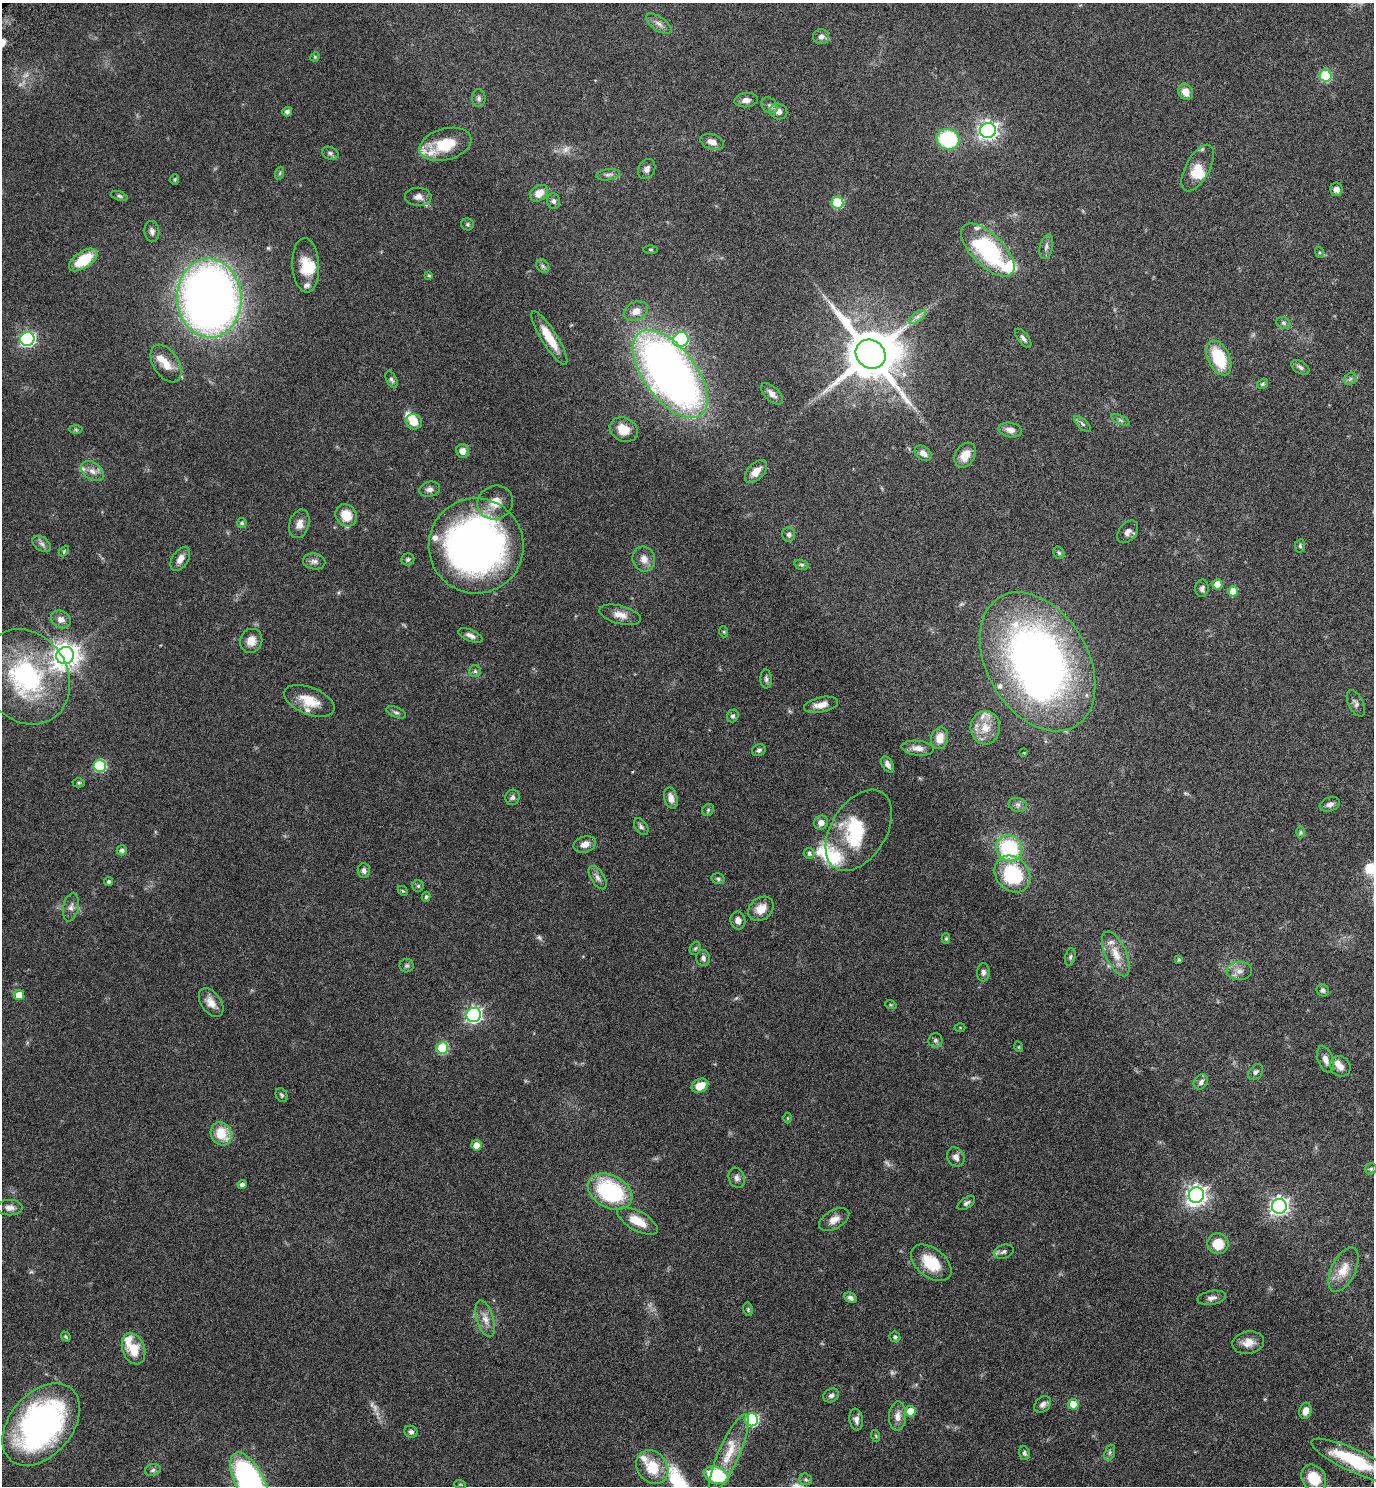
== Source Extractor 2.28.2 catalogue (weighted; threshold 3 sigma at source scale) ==
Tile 6 of 4 x 4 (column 2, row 2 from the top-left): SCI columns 1566-2937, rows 3019-4502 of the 6015 x 6033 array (HDU 1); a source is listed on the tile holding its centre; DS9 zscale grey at full resolution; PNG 1376 x 1488 px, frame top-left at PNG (2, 3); each listed source drawn as its Kron ellipse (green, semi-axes under 4 px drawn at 4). Shown black and unused: <1% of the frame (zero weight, under 6 of 11 exposures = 3% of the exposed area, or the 3 px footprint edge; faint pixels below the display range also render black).
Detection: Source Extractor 2.28.2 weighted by HDU 2 'WHT'; one run over the whole footprint, this tile lists its part. Background 0.0415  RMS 0.0035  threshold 0.0142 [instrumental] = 3 sigma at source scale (4.09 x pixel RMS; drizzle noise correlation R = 1.36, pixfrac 0.8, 0.05/0.05 arcsec/px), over >= 5 px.
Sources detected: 234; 9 too faint to see at this stretch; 3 inside a brighter object's white glare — neither listed nor drawn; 19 inside a brighter listed object's ellipse — not listed separately; the other 203 listed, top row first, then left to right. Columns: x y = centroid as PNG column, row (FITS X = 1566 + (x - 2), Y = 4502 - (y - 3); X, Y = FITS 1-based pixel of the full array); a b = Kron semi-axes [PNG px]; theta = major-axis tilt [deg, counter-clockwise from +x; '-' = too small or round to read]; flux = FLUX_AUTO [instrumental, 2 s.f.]
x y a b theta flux
659 24 15 7 -35 1.7
821 37 8 7 - 1.5
315 57 5 4 - 0.36
1326 76 6 6 - 19
1186 92 8 7 - 2.9
479 98 9 7 -85 0.85
746 100 12 7 6 1.7
769 105 9 7 -46 1
778 111 9 7 -22 1.9
287 112 5 4 - 1
988 130 8 7 - 140
948 139 11 10 - 27
712 142 12 7 -18 2.1
445 144 27 15 16 11
330 153 8 6 -22 0.79
1198 168 26 12 61 6.3
647 169 10 8 61 1.3
280 173 6 4 71 0.43
608 175 12 5 8 1
175 179 5 4 - 0.4
1336 189 7 6 - 1.3
539 193 10 7 36 3.5
119 196 8 4 -18 0.61
418 197 13 9 -2 2
554 201 8 6 -74 0.94
837 203 6 6 - 20
468 224 6 6 - 0.55
152 231 10 7 -84 1.2
1046 247 12 6 77 1.3
651 249 7 3 0 0.38
988 250 34 16 -45 35
1319 252 5 3 - 0.37
83 260 16 8 33 11
306 265 27 13 -87 7.1
543 266 7 6 - 0.74
429 275 4 3 - 0.34
209 298 39 32 -88 280
636 311 12 9 25 2.8
917 317 10 5 35 1.2
1283 323 7 5 -23 0.73
549 338 31 8 -58 7.6
1023 338 11 5 -52 1.1
27 339 7 7 - 67
681 339 8 7 - 38
871 354 15 13 -39 1900
1219 358 18 11 -66 14
166 363 21 12 -57 4.4
1300 367 10 6 -33 0.93
670 374 51 26 -53 220
1350 379 7 5 45 0.73
391 380 9 5 -63 0.75
1262 384 6 4 32 0.48
772 394 14 7 -44 1.8
1121 420 10 4 -27 0.74
414 422 8 7 - 4
1082 424 10 4 -43 0.75
76 429 6 4 -2 0.48
624 429 14 11 -28 4.9
1010 430 12 7 -11 2
462 451 7 6 - 2.3
923 453 9 6 -37 1.8
965 455 13 9 59 4.1
92 471 12 8 -37 2.2
756 472 14 8 46 3.4
429 489 10 7 14 1.3
495 502 18 16 28 4.9
346 515 11 10 - 6
242 523 5 5 - 0.69
299 524 14 10 73 2.4
1128 532 13 8 51 1.7
789 534 7 6 - 0.96
42 544 10 6 -36 1.2
476 546 47 47 - 150
1300 546 6 5 - 0.52
64 551 6 4 47 0.36
1059 553 6 5 - 0.58
180 559 13 8 58 2.4
408 559 6 6 - 0.68
644 559 12 11 - 2.6
314 561 11 8 -10 1.3
802 565 7 5 -16 0.57
1217 584 5 5 - 4.7
1202 588 8 6 83 1.1
1233 591 5 5 - 5.3
620 615 21 9 -14 3
61 619 10 8 -30 1.9
724 632 5 3 - 0.31
470 636 13 5 -23 1.4
251 641 12 11 - 3.2
65 656 9 8 - 330
1038 662 75 50 -59 180
475 671 6 6 - 0.69
26 677 50 42 -58 45
766 679 9 6 -88 0.86
309 701 27 13 -22 6.7
1356 703 14 7 -63 1.1
821 705 17 7 12 3
396 712 10 5 -22 0.76
733 716 6 5 - 0.76
985 728 17 14 87 5.1
940 738 11 8 74 3.7
918 748 16 7 -6 2.4
759 750 7 5 27 0.77
1024 753 4 2 - 0.19
887 764 9 5 -62 1.6
100 766 6 6 - 23
79 783 6 4 1 0.45
512 797 8 7 - 0.93
671 798 11 6 -76 2.2
1330 804 10 7 20 1.3
1018 805 9 7 -14 1.1
708 810 6 5 - 0.55
821 823 7 6 - 1.9
641 827 9 6 -55 0.86
859 830 44 27 58 19
1301 832 6 4 -90 0.49
585 844 11 8 18 2.1
1009 848 13 12 - 24
122 850 5 5 - 1.1
809 853 5 5 - 0.89
364 871 7 6 - 1.1
1012 874 20 16 -48 22
598 878 13 6 -58 1.4
718 879 6 5 - 0.63
109 881 4 4 - 0.75
418 886 6 5 - 0.53
403 891 6 4 -44 0.36
426 897 5 4 - 0.5
71 907 14 7 78 1.7
761 909 14 10 41 3.7
738 921 9 7 -80 1.7
946 939 5 4 - 0.52
695 948 7 5 67 0.5
1116 954 24 10 -65 4.9
1070 957 9 5 77 0.72
703 958 8 7 - 1
1179 959 4 4 - 0.45
407 966 7 7 - 0.7
1239 971 12 9 4 2
983 972 9 6 88 1.1
1323 990 6 6 - 0.8
19 995 5 5 - 4.7
211 1003 16 10 -55 3.2
891 1005 6 3 -18 0.31
474 1015 7 7 - 85
960 1028 5 3 - 0.25
935 1040 7 7 - 0.9
1019 1047 5 3 - 0.28
442 1048 6 5 - 17
1325 1059 14 7 -71 2
1340 1066 11 9 -42 2.1
1256 1072 9 6 48 0.85
1201 1082 8 6 52 1.2
700 1086 9 6 28 4.1
281 1095 7 5 -62 0.53
788 1118 5 3 - 0.31
221 1134 12 10 -61 7.9
476 1145 5 5 - 3.2
956 1157 10 8 -60 1.7
1371 1169 5 5 - 0.53
737 1178 10 8 -71 1.3
242 1184 4 4 - 1.2
610 1192 24 16 -28 31
1196 1195 8 7 - 180
966 1203 10 5 32 0.84
1279 1206 7 7 - 130
10 1208 13 7 0 1.8
834 1219 16 9 30 2.6
638 1221 23 9 -29 6.1
1218 1244 10 10 - 6.7
1004 1252 10 6 19 0.99
931 1263 23 14 -38 9.4
1343 1270 24 12 64 5
850 1298 6 5 - 1.1
1212 1298 14 7 10 1.6
748 1309 7 5 -77 0.48
485 1319 19 8 -73 2.8
66 1337 5 3 - 0.4
895 1337 5 5 - 0.6
1248 1343 16 11 11 3.1
134 1349 16 11 -69 6.6
831 1395 8 6 31 1
1043 1404 9 7 45 1.4
1073 1404 5 5 - 6.7
910 1411 5 5 - 5.4
1305 1411 8 6 76 2.3
897 1416 14 8 87 2.5
856 1419 11 7 -82 1.6
752 1420 6 6 - 43
41 1425 47 31 50 90
411 1432 7 6 - 1
876 1436 6 3 -72 0.33
729 1453 42 10 66 8.4
1024 1453 7 5 -73 0.69
1110 1453 8 5 71 0.81
1354 1461 47 11 -25 18
652 1467 18 15 -53 9.2
153 1470 8 6 18 0.83
716 1475 13 8 -17 19
1314 1478 14 11 -56 6.6
806 1479 6 5 - 0.65
250 1482 32 14 -63 90
460 1484 6 4 -18 0.35
Isophote crosses this tile's border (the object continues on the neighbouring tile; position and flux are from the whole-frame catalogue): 2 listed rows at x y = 1354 1461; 250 1482